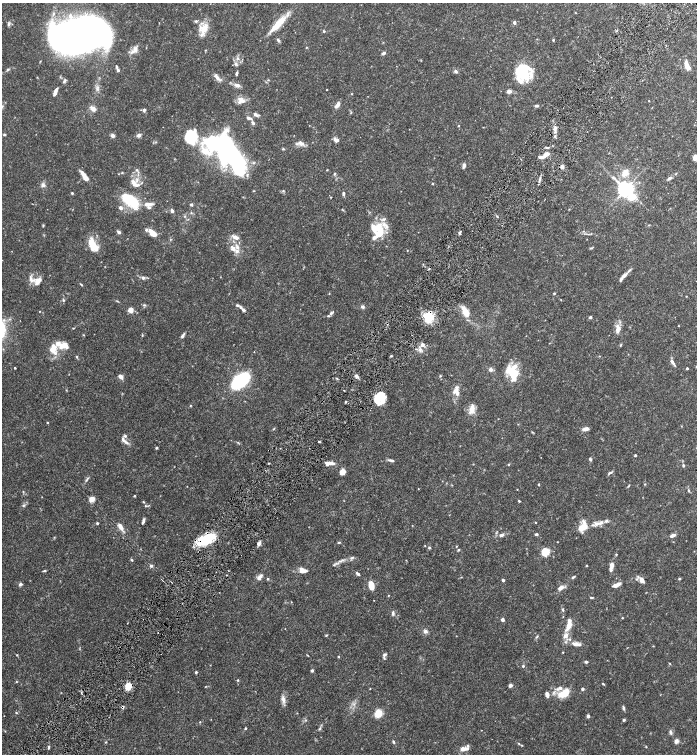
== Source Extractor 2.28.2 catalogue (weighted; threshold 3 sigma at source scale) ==
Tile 7 of 4 x 4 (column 3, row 2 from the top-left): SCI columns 2945-4333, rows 3013-4515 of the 6030 x 6025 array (HDU 1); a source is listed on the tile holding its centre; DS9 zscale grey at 2 x 2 block average (1 PNG px = mean of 2 x 2 image px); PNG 699 x 756 px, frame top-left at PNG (2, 3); no overlay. Shown black and unused: <1% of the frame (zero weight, under 6 of 12 exposures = <1% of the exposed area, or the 3 px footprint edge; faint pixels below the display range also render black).
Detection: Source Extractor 2.28.2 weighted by HDU 2 'WHT'; one run over the whole footprint, this tile lists its part. Background 0.0776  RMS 0.003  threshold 0.0123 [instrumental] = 3 sigma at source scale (4.09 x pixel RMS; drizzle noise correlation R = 1.36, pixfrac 0.8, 0.05/0.05 arcsec/px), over >= 5 px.
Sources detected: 332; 3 too faint to see at this stretch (2 x 2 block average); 7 inside a brighter object's white glare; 1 long thin detection or spike segment (spike, bleed or trail) — not listed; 45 inside a brighter listed object's ellipse — not listed separately; the other 276 listed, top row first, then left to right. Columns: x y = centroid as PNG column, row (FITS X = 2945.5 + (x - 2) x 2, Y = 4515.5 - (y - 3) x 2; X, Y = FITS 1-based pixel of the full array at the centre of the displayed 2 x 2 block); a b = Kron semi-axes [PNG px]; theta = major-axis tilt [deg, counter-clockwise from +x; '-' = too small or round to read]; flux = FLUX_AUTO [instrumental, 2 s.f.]
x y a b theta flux
575 12 3 2 - 0.33
196 21 4 4 - 1
514 22 4 3 - 1.9
9 24 6 3 80 1.3
276 25 27 8 46 12
204 29 13 8 66 11
324 31 4 3 - 0.73
76 35 44 28 4 440
278 40 6 3 -57 1.2
553 40 3 2 - 0.64
306 47 3 2 - 0.47
135 49 12 7 46 4
383 53 4 3 - 2
238 58 5 3 - 1.3
236 64 6 4 -39 1.5
687 67 8 5 -56 4.7
8 69 4 3 - 1
118 70 6 3 -64 1.1
456 71 5 4 - 1.7
523 71 19 16 82 27
237 73 4 2 - 1.3
37 77 3 2 - 0.29
217 77 13 4 -46 2.9
268 80 4 3 - 0.58
64 81 6 3 68 1.1
237 85 8 5 -15 2.7
327 90 2 2 - 0.31
509 91 6 4 8 2.5
352 94 3 2 - 0.31
240 99 9 6 -19 3.8
649 101 2 2 - 0.37
337 105 8 4 48 3.2
537 106 6 3 0 1.1
93 109 7 5 -35 3.5
144 110 4 3 - 1.8
255 114 6 5 - 1.6
249 118 6 4 -16 1.7
253 123 5 4 - 1.5
459 126 3 2 - 0.42
555 128 8 4 64 2.1
4 135 3 3 - 1.1
112 135 4 3 - 2.4
139 135 5 4 - 2
555 136 4 3 - 0.92
191 137 12 10 84 35
336 140 7 4 -30 2.5
156 142 3 3 - 0.53
301 143 10 6 -23 3.1
209 145 20 15 -2 26
547 147 4 2 - 0.85
283 149 3 3 - 0.64
228 151 28 18 -86 110
545 155 16 5 34 5.3
695 157 6 4 76 3.5
253 163 4 3 - 0.99
464 166 6 4 76 1.9
562 167 3 3 - 3.4
137 170 4 4 - 1.1
327 170 3 2 - 0.29
122 173 4 3 - 0.57
334 173 4 3 - 0.78
625 173 9 6 50 7.3
676 174 3 2 - 0.47
84 176 12 4 -55 7.1
670 178 8 3 27 1.6
539 180 7 3 83 1.4
135 184 11 5 -26 3.9
432 184 3 2 - 0.43
43 185 7 6 - 2.1
625 189 4 4 - 370
253 191 4 2 - 0.36
283 191 4 3 - 0.6
72 193 3 3 - 0.64
343 194 5 3 - 1.1
331 197 2 2 - 0.36
130 200 20 10 -37 27
148 204 12 4 1 4.2
191 204 3 3 - 1.2
121 208 4 3 - 2.4
569 209 3 2 - 0.31
342 210 3 2 - 0.43
172 211 5 3 - 1.4
191 213 3 3 - 0.55
185 216 3 2 - 0.47
497 216 4 2 - 0.62
43 226 4 3 - 0.55
376 227 14 10 19 14
146 230 4 4 - 1
583 231 3 3 - 0.57
119 232 5 3 - 1.6
152 233 7 4 -43 11
460 233 4 2 - 1.2
236 237 8 4 -23 3.6
93 245 17 8 -61 12
233 248 8 7 - 3.8
591 248 5 3 - 0.69
407 250 2 2 - 0.32
629 270 9 3 44 1.2
623 276 7 5 39 1.8
143 278 4 4 - 1.7
31 279 13 4 -73 3.1
37 283 9 7 44 3.6
81 284 5 2 - 0.58
554 293 3 3 - 0.56
329 294 3 2 - 0.29
63 300 4 3 - 0.83
561 300 2 2 - 0.32
117 301 6 2 -30 0.58
144 305 5 4 - 0.92
237 305 5 3 - 0.98
362 307 6 5 - 1.4
130 310 4 3 - 7.7
243 310 6 4 -38 1.2
39 311 2 2 - 0.3
465 311 7 4 -61 13
331 313 6 3 39 1.4
428 317 8 7 - 19
590 317 2 2 - 2.7
678 326 2 2 - 0.32
73 328 3 2 - 0.37
618 329 12 7 -84 4.5
84 335 3 2 - 0.41
142 335 3 3 - 0.49
183 335 7 3 59 1.5
549 343 3 2 - 0.25
422 344 5 5 - 2.1
64 345 11 8 3 7.3
621 345 4 3 - 0.67
53 348 13 9 79 8
420 349 5 4 - 2.1
254 352 2 2 - 0.25
628 354 3 2 - 0.25
391 356 3 3 - 0.57
600 356 3 2 - 0.28
77 357 4 3 - 0.7
672 362 9 3 -55 2.1
15 368 2 2 - 0.8
687 368 3 2 - 0.7
490 369 5 5 - 1.6
511 370 17 12 51 14
356 376 6 4 -51 1.8
440 376 3 3 - 0.57
121 377 5 4 - 3
337 379 4 2 - 0.61
240 381 12 7 40 88
456 391 12 8 86 5.6
380 394 9 5 -17 5.6
346 402 3 2 - 0.63
381 402 12 6 39 4.9
190 405 3 2 - 0.42
472 409 14 7 74 5.2
47 422 3 2 - 0.41
273 429 4 2 - 0.51
585 429 8 4 9 2.5
532 432 4 3 - 0.48
124 441 14 4 -44 3.1
238 442 4 2 - 0.52
156 448 3 2 - 1
635 455 2 2 - 0.81
590 459 4 3 - 0.98
391 460 8 3 -11 1.6
268 463 3 2 - 0.44
331 463 10 4 -8 3.6
509 464 3 3 - 0.51
683 465 4 3 - 0.89
342 472 6 4 54 5.1
610 473 7 3 31 1.2
87 479 9 2 53 1.2
539 484 3 2 - 0.45
645 484 3 3 - 0.47
187 486 2 2 - 0.21
628 486 5 2 - 0.58
418 489 2 2 - 0.29
517 489 2 2 - 0.25
689 490 5 3 - 0.73
23 491 3 2 - 0.38
134 496 3 2 - 0.47
92 499 6 5 - 4.3
519 501 3 2 - 0.63
143 502 3 2 - 0.56
23 505 4 4 - 1
145 506 4 3 - 0.58
143 521 7 3 75 1.5
97 523 3 3 - 0.8
535 523 2 2 - 0.33
600 523 9 5 23 3.2
412 525 2 2 - 0.23
121 527 13 5 -59 4
583 527 11 7 41 9
536 534 4 3 - 0.96
501 535 6 4 17 2
672 535 7 3 24 2.5
206 539 21 10 29 25
339 542 4 2 - 0.79
259 543 5 3 - 2.2
425 546 2 2 - 0.31
456 546 3 2 - 0.39
429 548 4 3 - 0.87
458 550 4 3 - 0.68
545 552 4 4 - 28
616 554 3 3 - 0.48
352 557 6 3 24 1.3
132 560 3 3 - 0.62
341 560 11 4 26 2.6
151 566 5 4 - 1.3
586 566 2 2 - 0.54
611 568 8 4 73 2.5
303 570 10 6 -16 3.7
45 571 4 2 - 0.84
357 573 6 3 -39 1.3
259 577 7 4 50 3.2
461 577 3 2 - 0.29
573 577 5 3 - 0.94
268 579 3 3 - 0.66
679 579 3 3 - 0.63
503 580 3 3 - 1.1
642 580 8 5 -59 3.7
20 584 5 4 - 1.3
371 585 8 4 -79 8.4
617 585 9 3 22 3.7
561 588 9 4 29 3.2
388 595 3 2 - 0.38
591 597 4 2 - 0.68
291 602 2 2 - 0.28
563 610 4 3 - 0.78
393 613 6 4 87 1.4
622 618 2 2 - 0.45
503 620 3 3 - 2.2
569 625 14 6 64 6.5
425 631 5 5 - 2.2
158 632 2 2 - 0.41
326 635 4 3 - 0.55
537 636 5 3 - 0.77
576 644 13 5 -10 4
653 646 3 2 - 0.3
563 652 2 2 - 0.39
17 655 3 2 - 0.47
307 655 4 2 - 0.41
384 655 6 4 45 1.6
338 657 3 2 - 0.59
586 662 4 2 - 1.3
670 663 3 2 - 0.46
523 666 3 3 - 0.92
312 671 3 3 - 1
196 672 3 3 - 0.74
238 680 3 3 - 0.6
16 682 3 2 - 0.42
603 684 4 2 - 0.58
510 685 3 3 - 2.7
128 686 4 4 - 17
560 688 6 5 - 2.4
370 689 3 2 - 0.27
582 689 3 3 - 1.2
554 693 8 4 60 2
564 693 8 4 34 21
547 695 4 3 - 5.2
283 699 12 5 -78 3.2
122 707 4 3 - 1
623 708 6 3 -76 1.2
16 713 3 3 - 0.58
297 713 2 2 - 0.28
378 714 7 5 73 12
588 716 4 3 - 1.3
624 720 3 3 - 1
200 722 3 2 - 0.32
245 728 2 2 - 0.68
320 728 6 3 63 0.98
670 732 7 4 -69 1.5
676 741 5 5 - 2.3
106 742 3 2 - 0.43
393 742 4 3 - 1
519 743 4 2 - 0.58
468 746 5 3 - 0.83
49 747 4 3 - 1
646 747 3 2 - 0.39
463 749 5 4 - 3.3
Overlapping masked pixels (flux is a lower limit): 3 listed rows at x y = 428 317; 206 539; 122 707
Isophote crosses this tile's border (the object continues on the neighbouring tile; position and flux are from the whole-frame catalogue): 1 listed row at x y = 695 157
Diffuse or blended objects may show on this block-average render without a row.